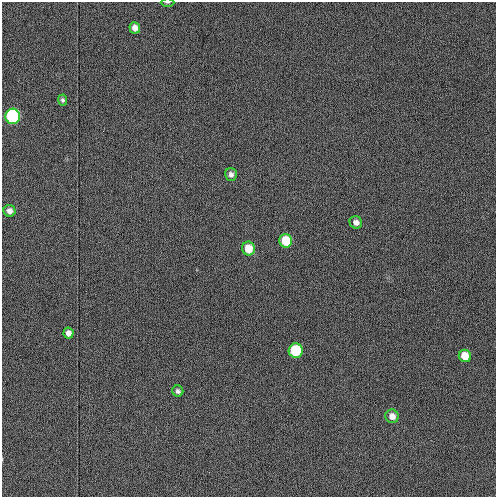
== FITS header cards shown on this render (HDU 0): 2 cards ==
NAXIS1  =                  494
NAXIS2  =                  495

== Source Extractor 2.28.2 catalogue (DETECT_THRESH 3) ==
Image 494 x 495 px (HDU 0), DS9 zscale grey, 1 PNG px = 1 image px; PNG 498 x 499 px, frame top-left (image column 1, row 495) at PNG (2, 2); each listed source drawn as its Kron ellipse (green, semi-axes under 4 px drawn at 4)
Background 1010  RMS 15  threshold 43.7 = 3 sigma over >= 5 px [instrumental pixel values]
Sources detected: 14; all 14 listed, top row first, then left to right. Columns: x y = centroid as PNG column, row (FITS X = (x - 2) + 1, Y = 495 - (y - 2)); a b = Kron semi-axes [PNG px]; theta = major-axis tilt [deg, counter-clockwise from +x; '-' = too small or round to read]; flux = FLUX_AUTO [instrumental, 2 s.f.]
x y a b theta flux
167 2 7 3 0 1200
135 28 6 5 - 6600
62 100 5 4 - 2200
13 116 7 7 - 170000
231 174 6 6 - 3900
10 211 6 5 - 5600
356 222 6 6 - 5500
286 241 6 6 - 29000
248 249 7 6 - 19000
68 333 5 5 - 5600
296 351 7 7 - 59000
465 356 6 6 - 17000
178 391 5 5 - 2900
392 416 7 6 - 7000
At the frame edge (FLAGS 8, measured only in part): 1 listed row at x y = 167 2